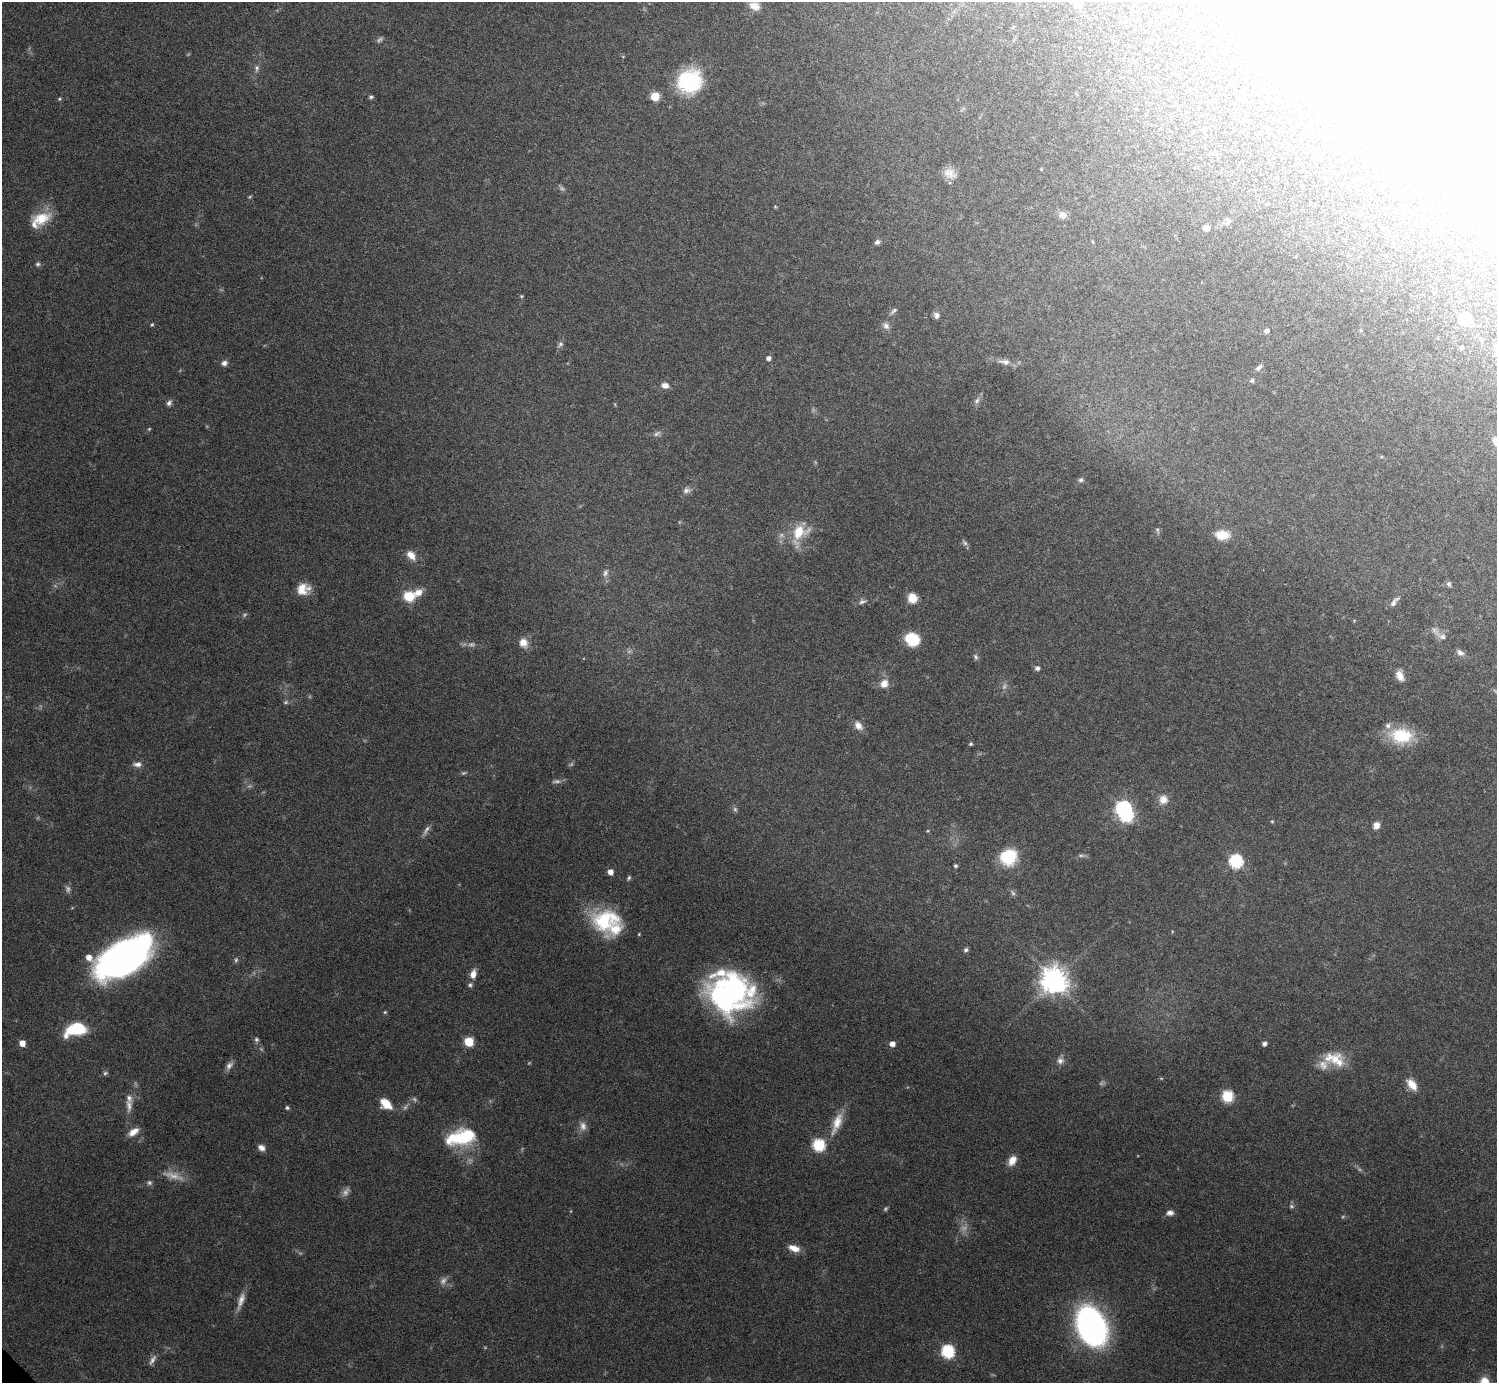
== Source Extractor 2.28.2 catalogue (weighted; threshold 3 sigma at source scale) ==
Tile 10 of 4 x 4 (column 2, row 3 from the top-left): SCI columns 1541-3035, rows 1580-2960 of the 6029 x 6026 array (HDU 1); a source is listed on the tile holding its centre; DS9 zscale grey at full resolution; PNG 1499 x 1385 px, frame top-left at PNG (2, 2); no overlay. Shown black and unused: <1% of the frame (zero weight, under 3 of 6 exposures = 3% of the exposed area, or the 3 px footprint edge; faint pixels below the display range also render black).
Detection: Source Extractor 2.28.2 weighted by HDU 2 'WHT'; one run over the whole footprint, this tile lists its part. Background 0.0569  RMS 0.0044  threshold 0.0178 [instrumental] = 3 sigma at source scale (4.09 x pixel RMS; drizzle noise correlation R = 1.36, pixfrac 0.8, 0.05/0.05 arcsec/px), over >= 5 px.
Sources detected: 152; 32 too faint to see at this stretch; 4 inside a brighter object's white glare — not listed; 6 inside a brighter listed object's ellipse — not listed separately; the other 110 listed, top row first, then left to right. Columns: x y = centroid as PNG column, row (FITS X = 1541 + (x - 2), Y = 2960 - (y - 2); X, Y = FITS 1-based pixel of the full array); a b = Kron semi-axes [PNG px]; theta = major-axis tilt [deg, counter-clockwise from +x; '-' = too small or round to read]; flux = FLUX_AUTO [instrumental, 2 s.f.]
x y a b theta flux
1079 5 6 6 - 3
754 6 13 9 -22 3.6
257 68 10 7 89 1.4
689 81 28 26 32 30
371 97 5 4 - 0.78
655 97 5 5 - 16
60 99 5 4 - 0.54
1400 116 33 12 4 26
950 174 17 12 -23 3.9
249 197 6 3 70 0.45
775 207 5 3 - 0.38
1063 215 9 9 - 2.5
41 218 26 15 17 9.8
1228 222 10 6 79 1.2
1206 228 5 5 - 4.1
877 242 7 6 - 1.2
1093 242 6 3 -70 0.41
38 264 6 6 - 0.84
521 296 5 4 - 0.49
894 311 11 5 40 1.2
936 315 8 7 - 1.4
1465 319 6 6 - 24
152 325 5 3 - 0.52
886 326 10 8 -61 1.9
1266 331 6 5 - 1.4
560 344 8 6 35 1.1
1461 348 5 4 - 0.72
768 358 5 5 - 1.6
1005 362 16 8 -7 2.7
224 363 7 6 - 1.7
1259 368 10 5 42 1.2
1252 381 5 5 - 0.87
665 385 8 6 -10 3
977 401 11 6 56 1.6
169 403 7 6 - 1.3
1496 441 12 7 -74 2.8
1081 480 6 5 - 0.98
686 490 11 8 25 1.8
799 532 26 18 44 12
1222 535 15 10 -3 7.1
411 555 14 9 -48 3.8
605 573 10 7 70 1.7
1449 584 8 5 -63 0.9
303 589 15 13 10 6.2
418 592 11 9 39 3.7
409 596 8 7 - 13
912 598 11 10 - 4.5
862 602 10 6 14 1.3
1394 602 15 6 51 1.8
1442 636 12 8 -21 2
912 639 13 11 -29 15
523 643 11 9 -53 4.1
471 644 10 5 10 1.3
1460 653 9 6 -23 1.8
976 657 9 5 -62 0.95
1037 668 5 5 - 1.5
1400 675 13 8 -69 3.8
884 684 10 9 - 3.9
858 726 13 9 -47 2.9
1401 736 29 19 -4 17
971 744 4 4 - 0.63
137 764 11 7 1 2
1163 799 12 12 - 3.8
1123 809 7 6 - 110
1272 821 4 4 - 0.43
1376 825 9 7 69 2.4
928 831 5 4 - 0.4
1008 857 16 15 - 20
1236 861 6 6 - 60
955 866 4 4 - 0.79
610 872 5 5 - 3
629 878 7 5 60 0.72
605 920 32 26 13 27
966 950 6 5 - 0.99
124 958 59 28 33 150
236 960 7 5 69 0.76
473 974 11 7 76 3.2
1054 981 9 8 - 500
470 985 6 6 - 0.9
726 994 51 32 -10 87
385 1012 5 4 - 0.48
75 1029 21 12 16 19
256 1039 7 6 - 0.93
469 1042 6 5 - 17
22 1043 5 5 - 3.7
892 1044 5 5 - 2.9
1264 1044 5 5 - 1.3
1335 1059 29 17 -19 11
1060 1061 9 9 - 2
229 1066 12 7 53 2
105 1073 6 5 - 0.77
1412 1085 16 9 -51 5.1
1227 1096 6 6 - 36
129 1098 11 7 -68 2
386 1104 13 8 -40 7.4
287 1108 5 4 - 0.69
837 1123 32 10 69 7.3
583 1126 13 9 -81 2.6
133 1132 14 7 37 3.6
461 1137 36 17 11 24
819 1145 6 6 - 42
261 1148 9 7 -34 2.1
1012 1161 12 8 60 4
149 1183 7 7 - 1
1291 1206 7 5 -1 0.84
1170 1213 8 6 -1 2
794 1248 13 7 -19 4.3
241 1301 25 7 72 3.7
1091 1326 26 18 -67 190
948 1352 7 6 - 52
Isophote crosses this tile's border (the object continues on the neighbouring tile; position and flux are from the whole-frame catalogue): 1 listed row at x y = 1496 441